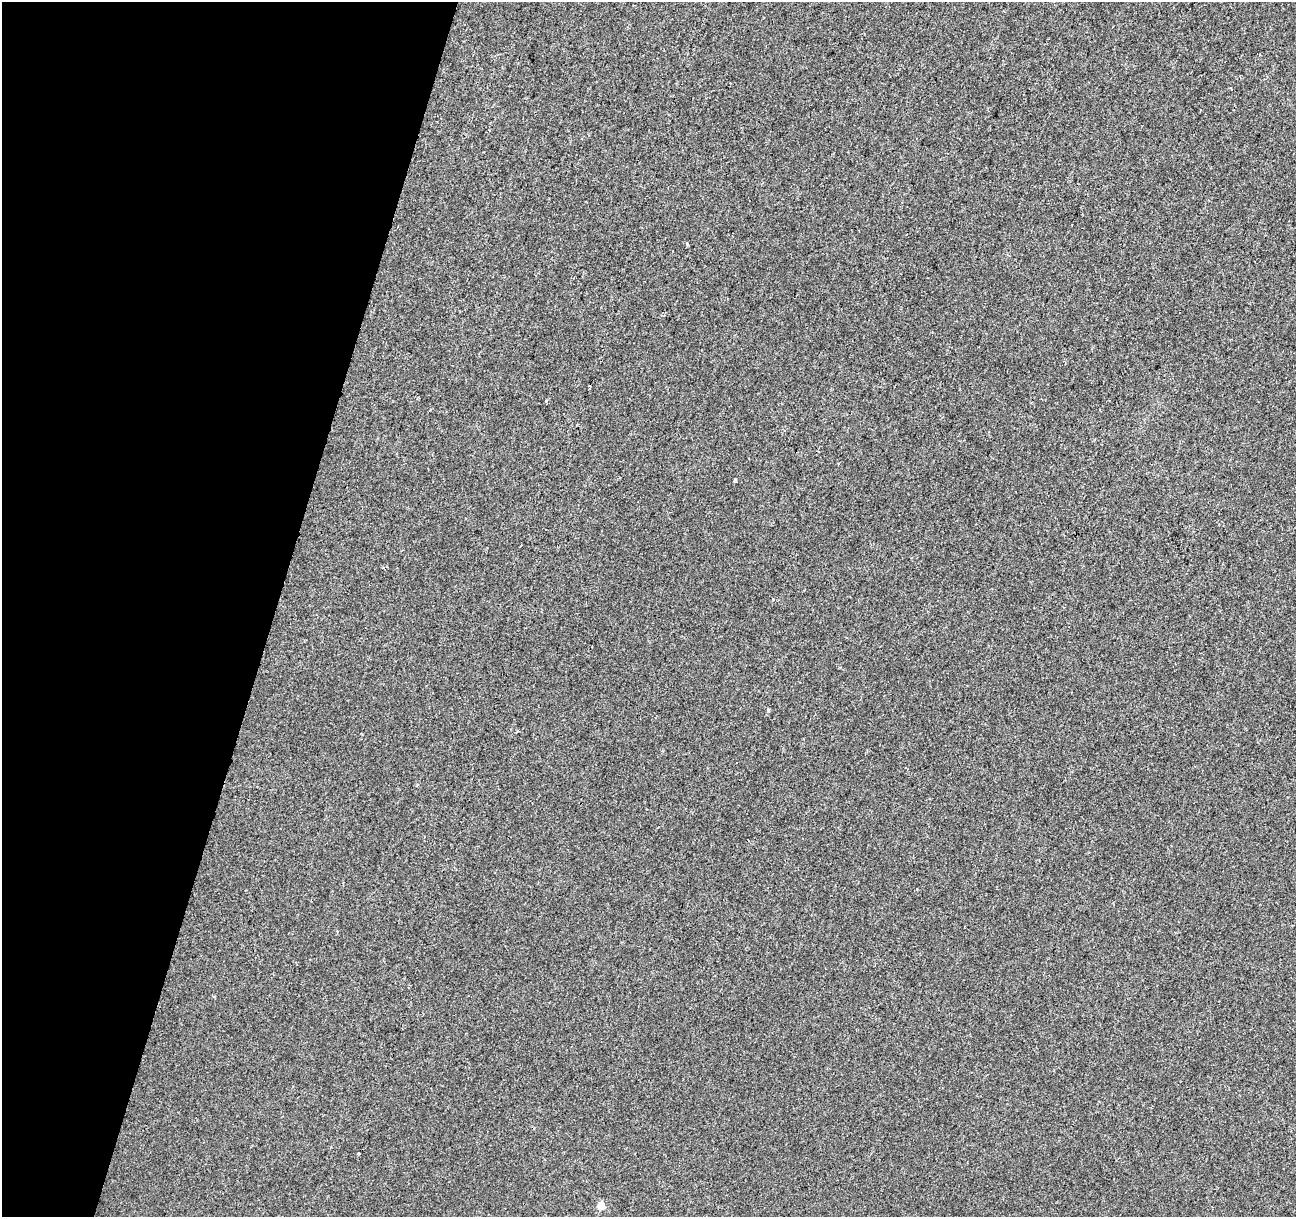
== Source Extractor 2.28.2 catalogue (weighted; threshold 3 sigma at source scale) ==
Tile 9 of 4 x 4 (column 1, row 3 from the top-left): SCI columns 1-1294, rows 1436-2650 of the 5184 x 5363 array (HDU 1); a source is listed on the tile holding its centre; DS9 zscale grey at full resolution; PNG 1298 x 1219 px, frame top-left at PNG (2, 2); no overlay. Shown black and unused: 21% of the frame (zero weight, under 2 of 3 exposures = <1% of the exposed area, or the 3 px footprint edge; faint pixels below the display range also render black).
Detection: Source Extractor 2.28.2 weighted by HDU 2 'WHT'; one run over the whole footprint, this tile lists its part. Background -2.43e-04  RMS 0.0042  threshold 0.0191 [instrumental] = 3 sigma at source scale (4.5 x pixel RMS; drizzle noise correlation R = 1.50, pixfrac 1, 0.0396/0.0396 arcsec/px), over >= 5 px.
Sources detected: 8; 1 cosmic-ray / hot-pixel residue — not listed; the other 7 listed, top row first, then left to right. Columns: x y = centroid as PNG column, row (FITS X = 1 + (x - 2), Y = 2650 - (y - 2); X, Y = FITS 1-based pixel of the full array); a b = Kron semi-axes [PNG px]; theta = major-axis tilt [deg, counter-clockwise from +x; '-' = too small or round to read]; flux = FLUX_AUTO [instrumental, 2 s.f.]
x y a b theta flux
1231 89 4 2 - 0.34
1200 110 3 2 - 0.32
687 244 3 3 - 1.6
590 386 3 2 - 0.56
735 480 4 3 - 1.4
359 1154 3 3 - 0.76
601 1206 5 4 - 8.7